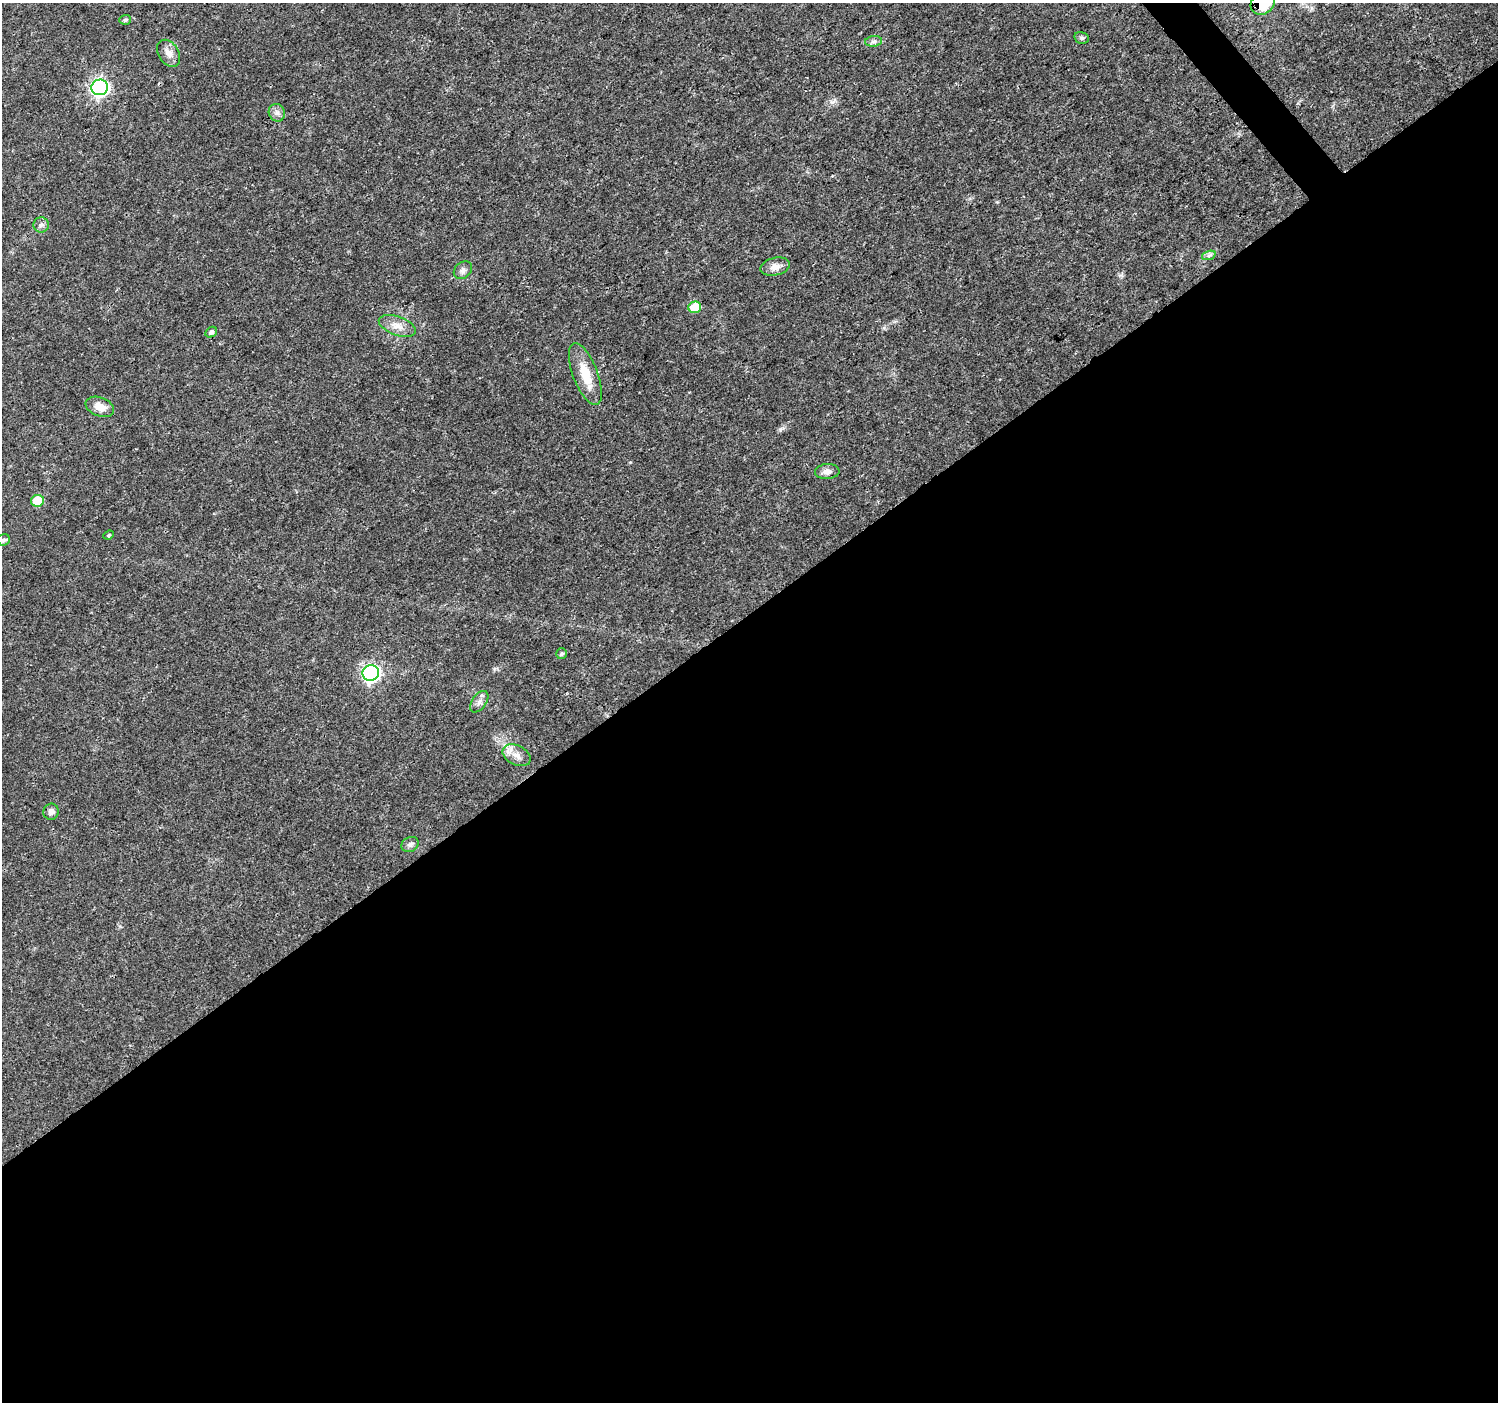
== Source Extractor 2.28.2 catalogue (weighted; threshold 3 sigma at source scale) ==
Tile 15 of 4 x 4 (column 3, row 4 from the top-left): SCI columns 3001-4496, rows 204-1603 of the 5995 x 5943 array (HDU 1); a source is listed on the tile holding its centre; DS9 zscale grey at full resolution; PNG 1500 x 1404 px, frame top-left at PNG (2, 3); each listed source drawn as its Kron ellipse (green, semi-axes under 4 px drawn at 4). Shown black and unused: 57% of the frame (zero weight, under 3 of 4 exposures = <1% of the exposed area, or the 3 px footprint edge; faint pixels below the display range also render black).
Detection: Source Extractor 2.28.2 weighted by HDU 2 'WHT'; one run over the whole footprint, this tile lists its part. Background 0.0244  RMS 0.0022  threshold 0.00978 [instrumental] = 3 sigma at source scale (4.5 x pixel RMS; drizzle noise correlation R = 1.50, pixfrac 1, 0.0396/0.0396 arcsec/px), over >= 5 px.
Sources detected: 26; all 26 listed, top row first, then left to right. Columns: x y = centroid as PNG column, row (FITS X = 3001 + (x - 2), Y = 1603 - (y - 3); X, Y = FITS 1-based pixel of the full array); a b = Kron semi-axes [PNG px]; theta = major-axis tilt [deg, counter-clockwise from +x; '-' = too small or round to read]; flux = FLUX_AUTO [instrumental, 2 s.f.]
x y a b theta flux
1263 3 13 10 36 7
125 20 6 5 - 0.35
1082 38 7 5 -13 0.48
874 41 8 5 6 0.63
169 53 14 10 -57 1.8
100 87 8 8 - 64
277 113 9 8 - 0.89
41 225 7 7 - 0.73
1209 255 7 4 19 0.49
775 267 15 8 14 1.5
463 270 10 8 41 0.9
695 307 6 5 - 6.3
397 326 19 9 -20 2.2
211 332 6 5 - 0.53
585 374 33 12 -69 5.3
100 407 15 9 -21 2.4
827 472 12 7 3 1.3
37 501 6 5 - 6.7
109 535 5 4 - 0.27
4 540 6 5 - 0.52
562 654 5 5 - 0.48
371 673 8 7 - 59
479 702 12 7 55 1.1
517 755 15 9 -26 1.9
51 812 8 7 - 0.96
410 844 9 7 28 0.77
Overlapping masked pixels (flux is a lower limit): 1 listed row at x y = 1263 3
Isophote crosses this tile's border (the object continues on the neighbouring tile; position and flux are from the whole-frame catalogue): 1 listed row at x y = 1263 3